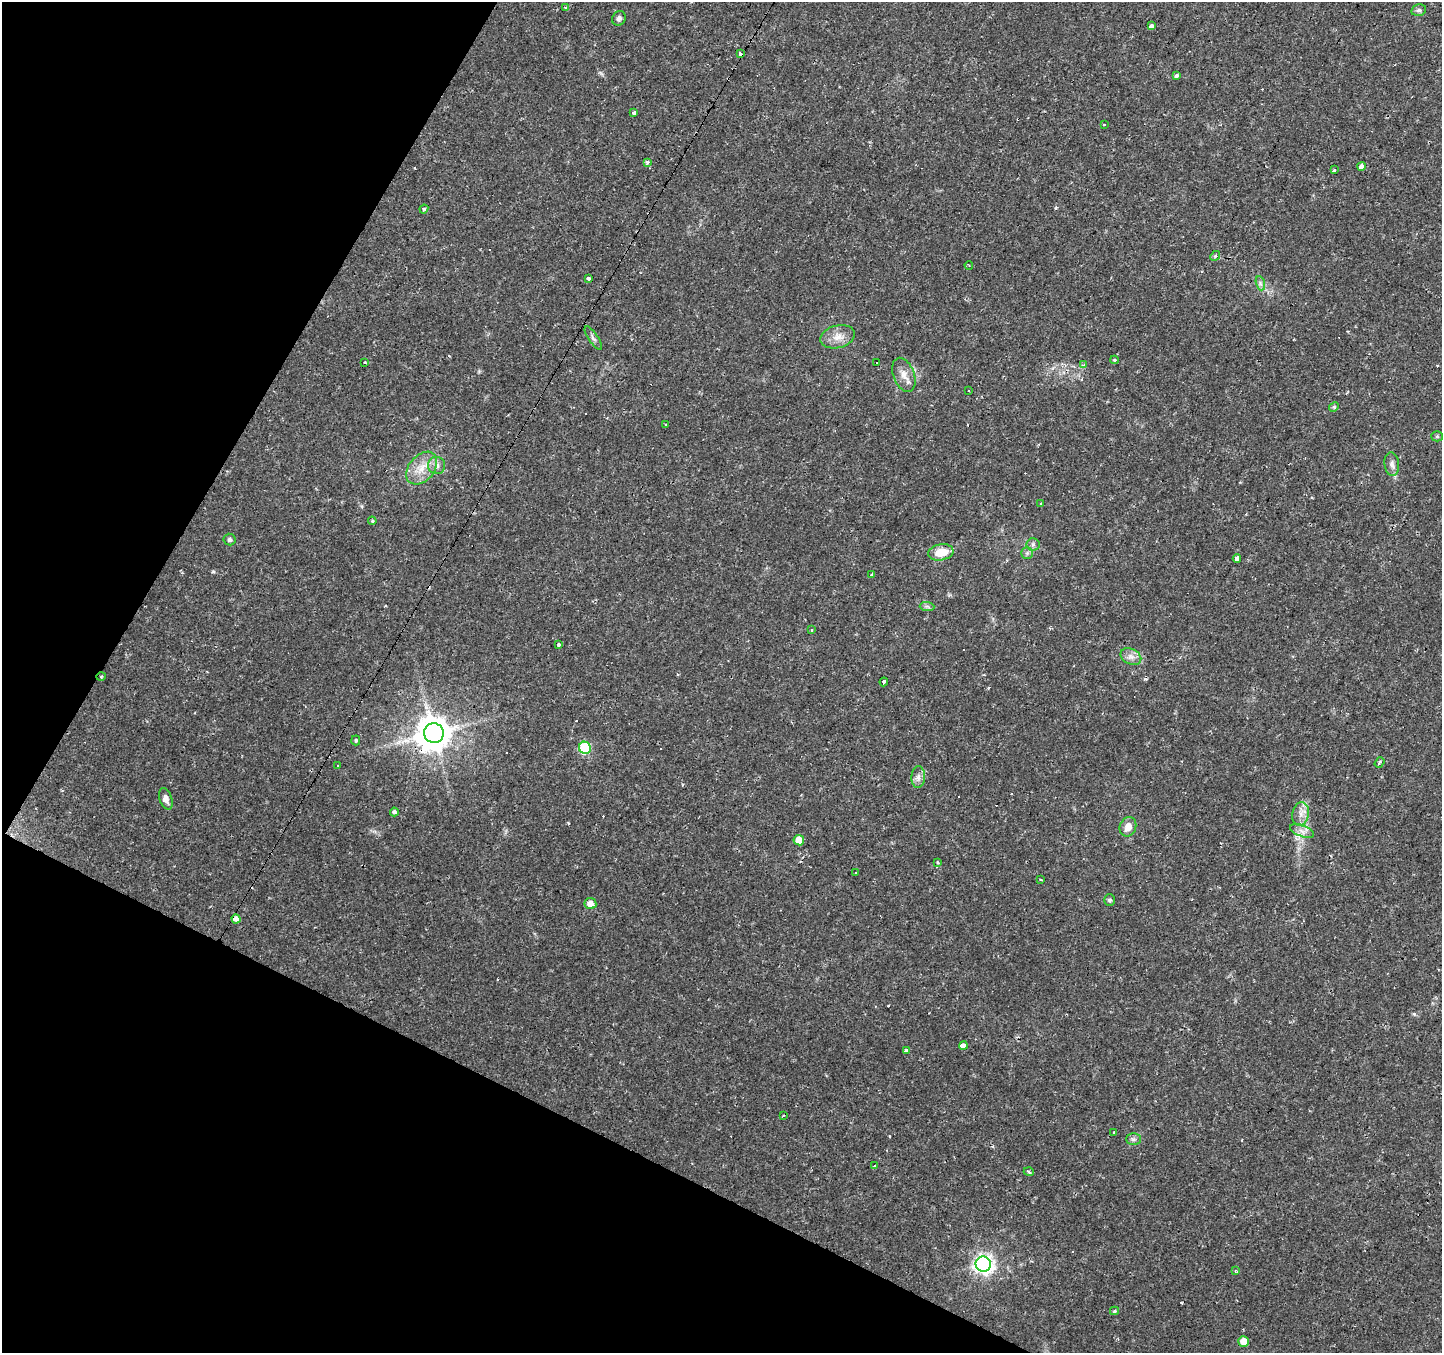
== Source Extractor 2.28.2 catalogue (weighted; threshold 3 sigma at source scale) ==
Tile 9 of 4 x 4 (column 1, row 3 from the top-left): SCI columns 1-1440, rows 1546-2896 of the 5765 x 5860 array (HDU 1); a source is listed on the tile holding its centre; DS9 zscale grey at full resolution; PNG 1444 x 1355 px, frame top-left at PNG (2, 2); each listed source drawn as its Kron ellipse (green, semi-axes under 4 px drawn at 4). Shown black and unused: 24% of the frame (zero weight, under 2 of 3 exposures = <1% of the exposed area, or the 3 px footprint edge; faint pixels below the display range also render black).
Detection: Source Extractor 2.28.2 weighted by HDU 2 'WHT'; one run over the whole footprint, this tile lists its part. Background 0.0271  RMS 0.003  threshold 0.0136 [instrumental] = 3 sigma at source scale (4.5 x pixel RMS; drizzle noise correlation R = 1.50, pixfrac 1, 0.0396/0.0396 arcsec/px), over >= 5 px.
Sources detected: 95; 21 cosmic-ray / hot-pixel residue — neither listed nor drawn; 1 inside a brighter listed object's ellipse — not listed separately; the other 73 listed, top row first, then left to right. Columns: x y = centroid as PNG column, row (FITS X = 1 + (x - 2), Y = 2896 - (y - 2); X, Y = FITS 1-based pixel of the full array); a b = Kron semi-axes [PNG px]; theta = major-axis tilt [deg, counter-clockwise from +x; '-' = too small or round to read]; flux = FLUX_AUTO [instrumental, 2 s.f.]
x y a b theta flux
565 8 4 4 - 0.57
1419 10 7 5 14 0.75
619 18 7 6 - 1
1151 26 3 3 - 24
741 54 3 3 - 1.6
1176 76 4 3 - 1
634 112 4 3 - 1.8
1104 125 3 3 - 0.67
647 162 4 4 - 0.9
1361 166 4 3 - 3.3
1334 170 3 3 - 5.9
424 209 4 4 - 0.91
1215 256 5 4 - 0.4
969 265 4 3 - 0.35
589 278 4 3 - 1.6
1260 283 7 4 -72 0.75
838 337 17 11 15 3.4
593 338 14 5 -56 0.95
1115 360 4 3 - 0.58
365 362 3 3 - 0.41
876 362 3 3 - 1.6
1084 365 4 4 - 0.66
904 375 18 10 -69 2.9
969 391 3 3 - 0.59
1334 407 5 4 - 0.45
665 425 3 2 - 0.29
1437 436 5 5 - 0.42
1392 464 12 7 -84 1.4
437 466 8 8 - 1.5
422 468 18 12 50 5.1
1041 503 3 3 - 0.58
372 521 4 3 - 0.35
229 540 6 6 - 0.8
1033 544 6 6 - 0.79
941 552 13 8 10 5.9
1027 553 6 5 - 0.65
1237 559 4 4 - 4.4
872 574 3 3 - 0.47
927 606 7 4 -2 0.58
811 629 4 3 - 0.5
558 644 4 3 - 0.56
1131 657 11 7 -25 1.8
101 677 4 3 - 0.28
884 682 4 3 - 1
434 733 10 10 - 690
356 740 5 4 - 0.62
585 748 6 6 - 22
1379 763 6 4 52 0.89
338 765 3 3 - 0.97
918 777 11 6 89 1.3
166 799 11 6 -71 1.7
394 812 4 4 - 0.7
1301 814 12 8 80 2.3
1128 827 10 8 68 2.6
1302 831 13 5 -21 1.7
799 840 5 5 - 3.9
937 862 4 3 - 0.3
856 873 3 3 - 0.88
1041 880 3 2 - 0.22
1110 900 5 5 - 0.71
590 904 6 5 - 3.1
236 919 4 4 - 1.4
963 1046 4 3 - 110
906 1051 4 3 - 3.1
783 1116 3 2 - 0.27
1114 1132 3 3 - 1.6
1133 1139 7 6 - 0.85
874 1166 3 3 - 0.91
1029 1172 5 3 - 0.36
983 1264 8 7 - 140
1235 1271 4 3 - 0.41
1114 1311 4 3 - 0.58
1243 1341 5 5 - 3.6
Overlapping masked pixels (flux is a lower limit): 3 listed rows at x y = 741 54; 101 677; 434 733